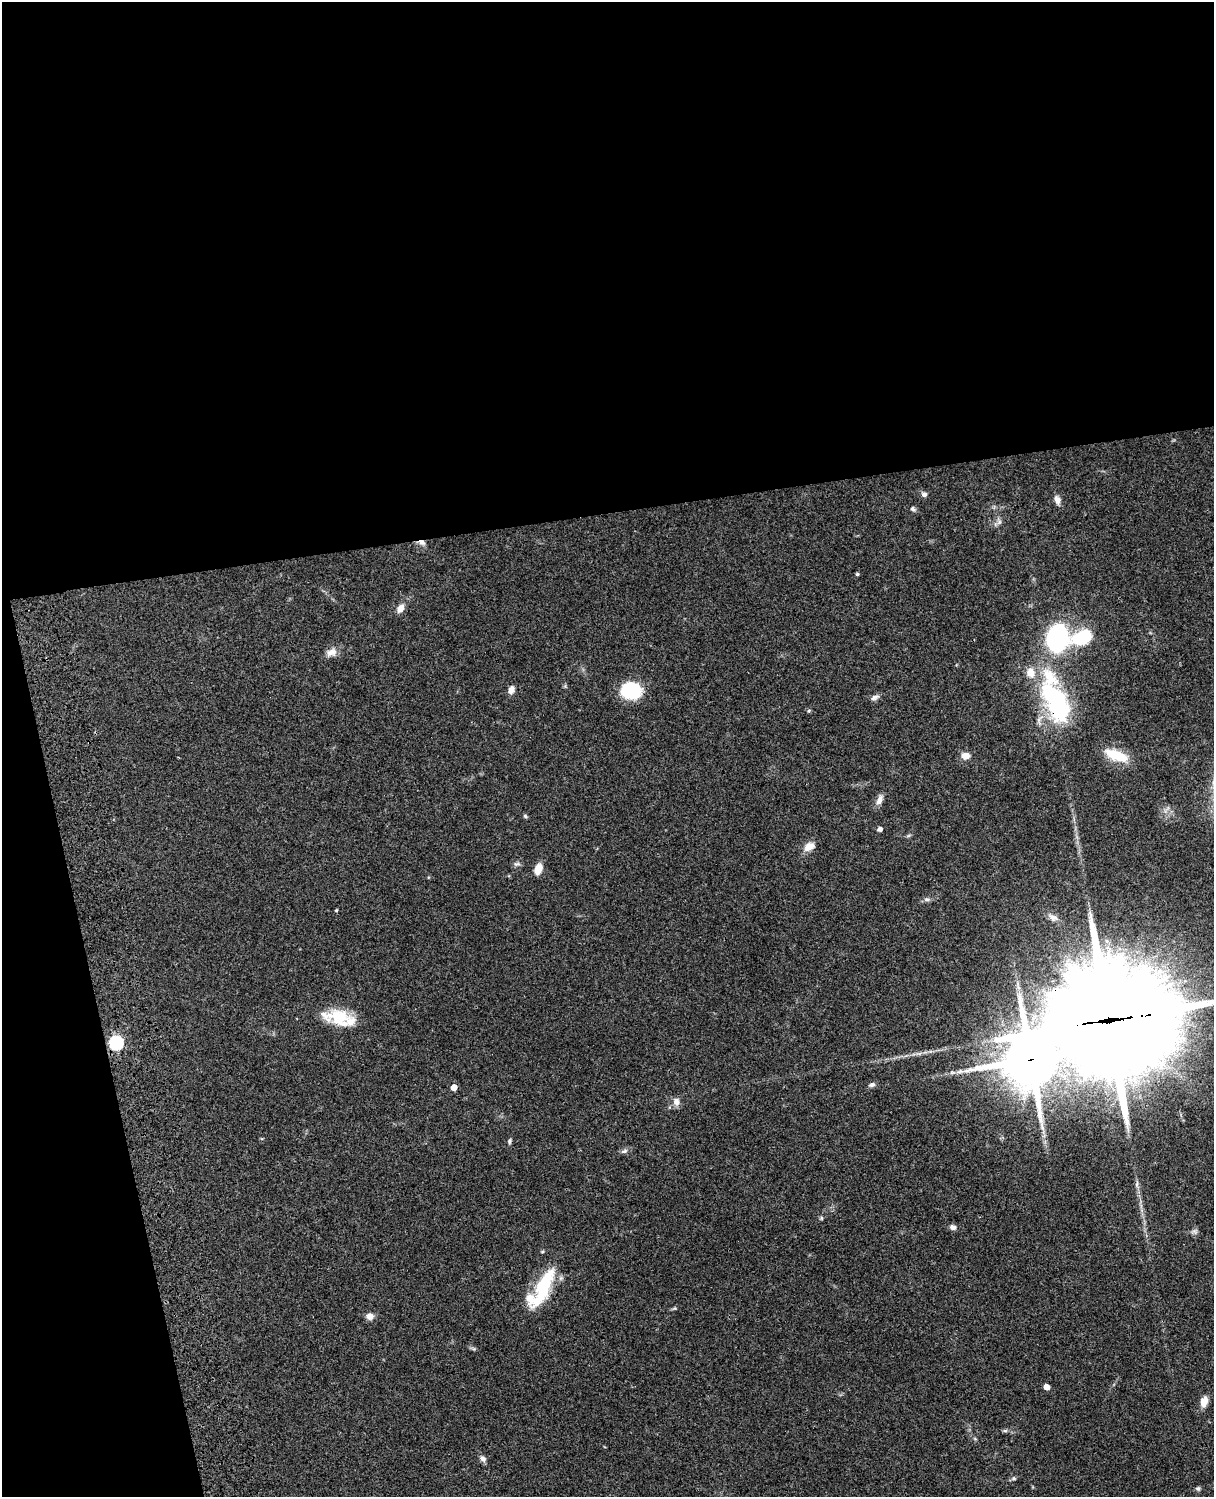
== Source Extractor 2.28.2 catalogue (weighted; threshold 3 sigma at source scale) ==
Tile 1 of 4 x 3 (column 1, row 1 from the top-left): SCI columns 121-1332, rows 3268-4762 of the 5086 x 4926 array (HDU 1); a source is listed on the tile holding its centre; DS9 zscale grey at full resolution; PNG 1216 x 1499 px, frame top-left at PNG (2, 2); no overlay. Shown black and unused: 39% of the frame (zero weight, under 3 of 4 exposures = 6% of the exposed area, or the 3 px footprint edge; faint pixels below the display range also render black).
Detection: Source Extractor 2.28.2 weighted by HDU 2 'WHT'; one run over the whole footprint, this tile lists its part. Background 0.0785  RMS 0.0058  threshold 0.0259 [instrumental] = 3 sigma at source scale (4.5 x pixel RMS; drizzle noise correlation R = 1.50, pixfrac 1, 0.05/0.05 arcsec/px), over >= 5 px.
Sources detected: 54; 6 inside a brighter listed object's ellipse — not listed separately; the other 48 listed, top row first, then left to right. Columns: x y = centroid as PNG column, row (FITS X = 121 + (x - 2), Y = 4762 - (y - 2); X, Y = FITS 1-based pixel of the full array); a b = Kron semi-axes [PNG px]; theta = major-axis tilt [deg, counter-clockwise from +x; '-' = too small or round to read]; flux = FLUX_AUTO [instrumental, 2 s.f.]
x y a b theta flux
924 494 7 6 - 1.8
1057 500 13 7 -73 2.9
913 509 7 6 - 1.2
999 522 9 5 65 1.7
422 542 10 6 -22 2.4
857 574 4 3 - 0.89
400 608 11 7 56 4.1
1082 637 24 15 24 25
1058 638 16 13 74 100
331 652 15 10 16 4.3
511 690 9 7 70 3.1
631 691 17 14 -9 35
875 697 12 6 25 2
1056 702 56 27 -64 75
809 711 5 4 - 0.7
1117 755 27 10 -20 16
965 756 11 9 4 4
880 800 15 7 65 3.2
525 816 6 5 - 0.8
880 829 4 4 - 2.2
809 847 15 9 32 4.9
516 864 8 6 14 1.5
538 869 10 7 68 7.2
927 899 8 6 -9 1.6
336 910 4 3 - 0.52
1053 917 14 8 -31 3.1
339 1018 29 20 -28 19
1108 1020 47 40 1 11000
116 1043 6 6 - 85
1030 1059 21 19 78 2700
872 1085 8 6 16 1.5
454 1087 5 4 - 5.4
676 1102 10 8 -78 3.3
510 1141 7 5 68 1.1
624 1151 10 5 19 1.6
1137 1184 10 4 89 1.5
821 1218 6 4 -89 0.72
953 1227 9 6 -7 2.2
1194 1232 9 6 1 1.6
543 1286 58 16 65 31
370 1316 9 8 - 3.2
1046 1387 4 4 - 4.5
1204 1401 12 8 69 5
1005 1431 7 4 -1 0.98
975 1439 6 3 -19 0.66
482 1458 9 6 -43 2.2
1014 1478 7 5 -1 1.1
1198 1488 6 6 - 1.1
Overlapping masked pixels (flux is a lower limit): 5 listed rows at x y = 422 542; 1056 702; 1108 1020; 116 1043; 1030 1059
Isophote crosses this tile's border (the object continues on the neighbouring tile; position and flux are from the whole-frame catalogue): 1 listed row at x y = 1108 1020